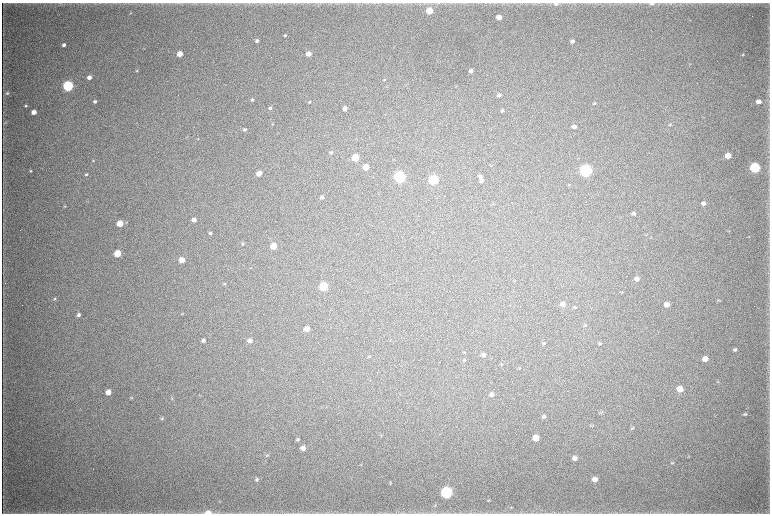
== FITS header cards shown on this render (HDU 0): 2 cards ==
NAXIS1  =                 1536 / length of data axis 1
NAXIS2  =                 1023 / length of data axis 2

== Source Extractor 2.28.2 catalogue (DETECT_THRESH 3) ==
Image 1536 x 1023 px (HDU 0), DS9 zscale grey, zoomed out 1/2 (1 PNG px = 2 x 2 image px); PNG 772 x 516 px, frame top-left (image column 1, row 1022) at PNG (2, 3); no overlay
Background 4040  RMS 36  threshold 108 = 3 sigma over >= 5 px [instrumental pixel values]
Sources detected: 124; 5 cannot appear on this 1/2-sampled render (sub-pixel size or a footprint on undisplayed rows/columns) and are not listed; the other 119 listed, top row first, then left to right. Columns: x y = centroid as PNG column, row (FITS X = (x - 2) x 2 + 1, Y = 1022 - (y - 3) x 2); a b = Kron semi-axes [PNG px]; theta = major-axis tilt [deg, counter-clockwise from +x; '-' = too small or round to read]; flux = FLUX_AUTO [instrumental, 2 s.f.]
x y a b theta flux
556 4 6 3 2 1.3e+04
652 4 6 3 4 1.4e+04
429 11 4 4 - 1.7e+05
130 13 3 2 - 4.2e+03
499 17 4 4 - 6.5e+04
285 35 4 3 - 9.1e+03
257 41 4 3 - 1.9e+04
572 41 4 3 - 1.8e+04
64 45 4 3 - 2.2e+04
180 54 4 4 - 8.0e+04
308 54 4 4 - 5.9e+04
743 55 4 3 - 5.9e+03
137 70 4 3 - 7.4e+03
471 71 4 4 - 2.5e+04
89 77 4 3 - 4.2e+04
384 80 4 3 - 5.4e+03
68 86 5 4 - 1.2e+06
7 93 6 5 - 1.5e+04
499 95 4 4 - 2.1e+04
252 100 4 3 - 1.3e+04
95 101 4 3 - 1.7e+04
759 101 4 3 - 4.7e+04
309 102 4 3 - 7.4e+03
594 103 4 3 - 8.1e+03
26 106 4 3 - 8.3e+03
270 108 4 4 - 1.2e+04
345 109 4 4 - 3.7e+04
502 111 5 4 - 1.4e+04
34 112 4 3 - 5.6e+04
5 123 5 3 - 8.5e+03
272 124 3 2 - 4.5e+03
670 124 5 4 - 8.7e+03
574 127 4 4 - 2.5e+04
244 129 5 4 - 1.5e+04
198 138 3 3 - 4.6e+03
331 152 4 3 - 8.6e+03
728 156 4 4 - 1.0e+05
355 158 5 4 - 1.7e+05
93 161 4 3 - 6.2e+03
366 167 4 4 - 1.1e+05
755 168 5 5 - 1.0e+06
30 171 3 3 - 7.3e+03
585 171 5 5 - 1.9e+06
259 173 4 4 - 6.2e+04
86 174 4 4 - 1.0e+04
400 177 5 5 - 1.6e+06
480 177 6 5 - 1.8e+04
433 180 5 5 - 7.0e+05
481 181 5 4 - 1.7e+04
569 185 5 2 - 5.2e+03
322 198 5 3 - 1.5e+04
703 203 5 4 - 3.1e+04
65 206 3 3 - 4.7e+03
633 214 4 4 - 1.4e+04
194 220 4 4 - 3.6e+04
120 223 4 4 - 1.3e+05
729 231 4 3 - 5.4e+03
210 233 4 3 - 1.2e+04
651 237 3 2 - 3.5e+03
242 244 4 3 - 9.2e+03
273 246 4 4 - 1.3e+05
117 253 4 4 - 1.7e+05
182 260 4 4 - 8.6e+04
251 268 4 2 - 4.0e+03
637 279 5 4 - 3.9e+04
269 283 2 1 - 3.0e+03
224 284 4 3 - 7.6e+03
323 286 5 5 - 5.0e+05
622 292 4 3 - 6.3e+03
55 299 5 4 - 9.4e+03
719 300 4 3 - 6.3e+03
563 304 5 5 - 4.1e+04
667 305 4 4 - 5.1e+04
575 307 5 4 - 9.5e+03
182 313 4 3 - 5.5e+03
79 315 4 4 - 2.2e+04
585 325 5 3 - 8.7e+03
307 329 5 4 - 5.6e+04
203 340 4 4 - 2.1e+04
250 341 5 4 - 3.0e+04
543 343 5 3 - 7.1e+03
600 344 5 4 - 1.1e+04
735 350 4 3 - 1.6e+04
464 352 3 2 - 4.2e+03
483 355 5 4 - 2.4e+04
369 357 4 3 - 5.4e+03
705 359 5 4 - 7.8e+04
464 360 5 4 - 7.7e+03
503 364 3 3 - 3.2e+03
519 368 4 3 - 6.5e+03
718 382 4 3 - 5.7e+03
680 389 5 4 - 9.6e+04
108 392 5 4 - 6.9e+04
491 394 5 4 - 2.0e+04
131 398 4 3 - 5.9e+03
172 398 4 3 - 6.1e+03
601 412 4 2 - 6.6e+03
745 414 5 3 - 1.1e+04
544 416 5 4 - 1.8e+04
162 418 5 4 - 9.4e+03
592 425 4 3 - 6.3e+03
632 428 6 4 17 1.0e+04
381 435 4 2 - 4.1e+03
536 438 5 4 - 9.8e+04
298 440 4 3 - 1.0e+04
303 448 4 4 - 4.5e+04
267 455 4 4 - 8.2e+03
688 456 5 2 - 4.4e+03
574 458 5 4 - 4.0e+04
672 463 6 3 -6 8.4e+03
361 465 3 3 - 4.1e+03
595 479 5 4 - 5.2e+04
257 480 5 4 - 1.3e+04
390 483 4 3 - 5.9e+03
446 492 5 5 - 1.5e+06
489 500 4 3 - 5.7e+03
435 505 4 3 - 5.7e+03
511 507 4 3 - 6.0e+03
208 513 7 4 -1 7.0e+04
At the frame edge (FLAGS 8, measured only in part): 2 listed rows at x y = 652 4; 208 513
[5 sub-pixel or undisplayed-footprint detections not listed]